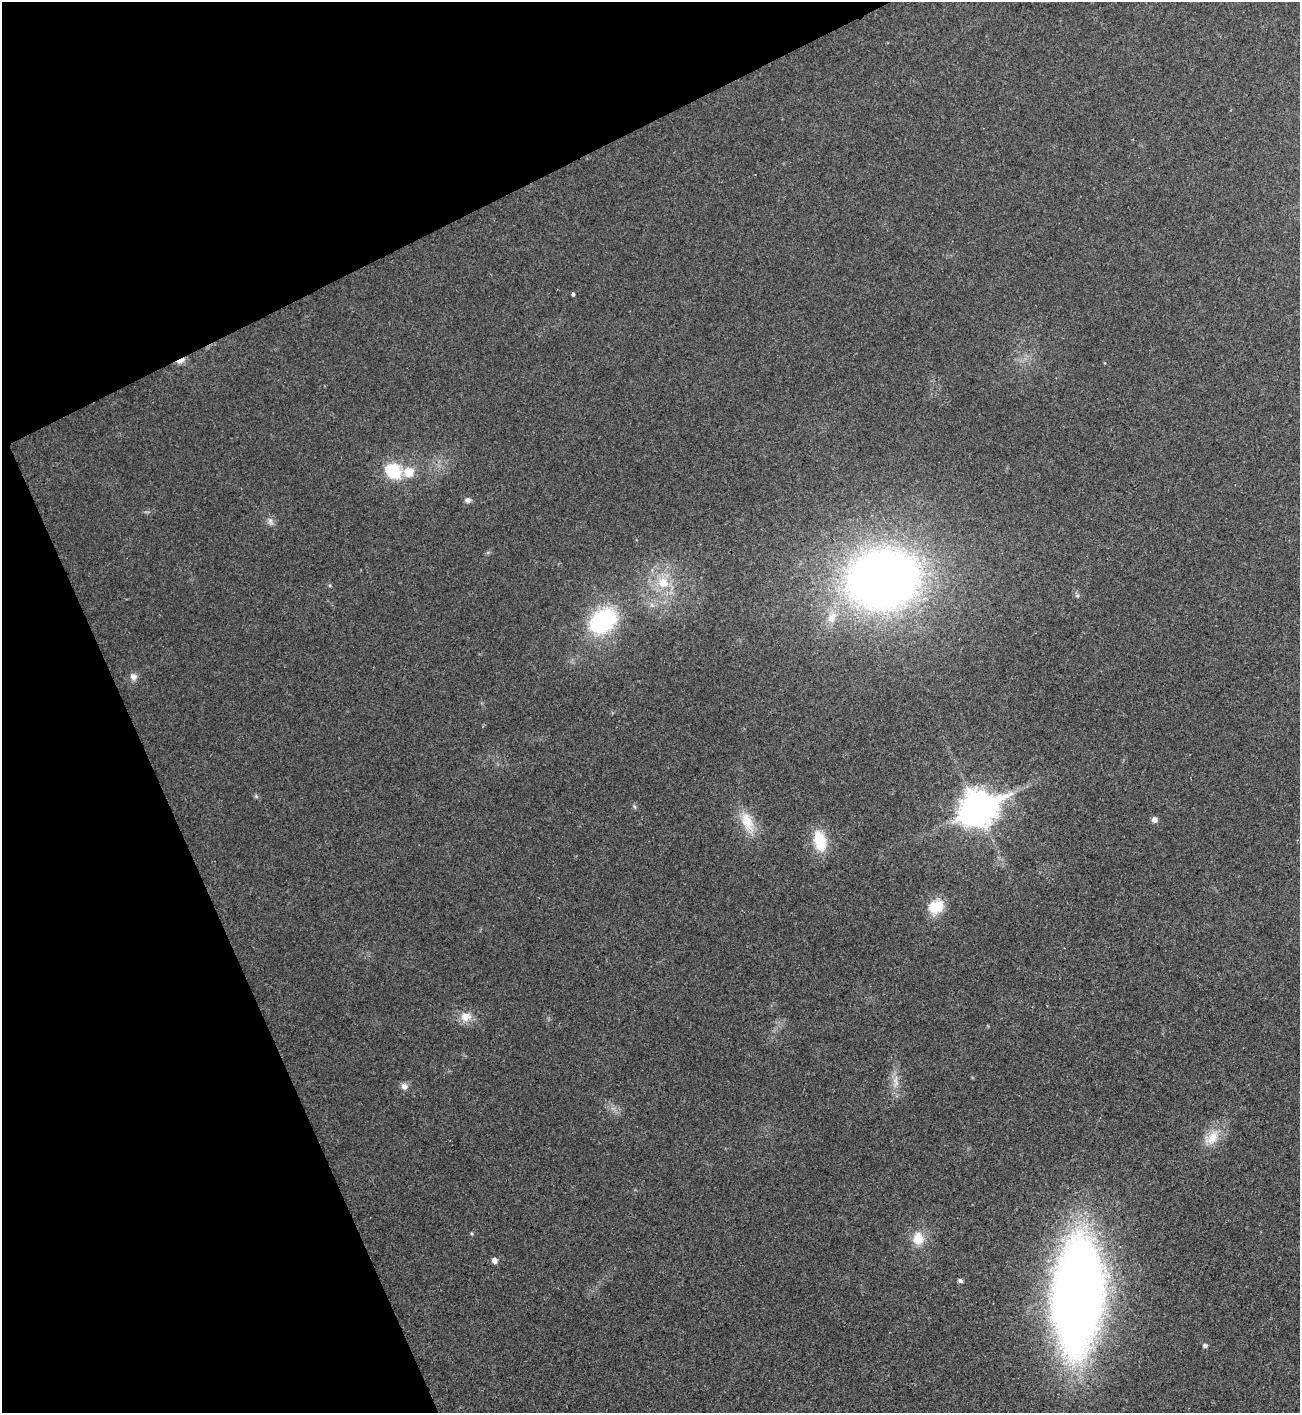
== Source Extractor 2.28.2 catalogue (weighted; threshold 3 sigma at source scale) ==
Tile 5 of 4 x 4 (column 1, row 2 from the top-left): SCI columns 155-1452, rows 2825-4235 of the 5633 x 5646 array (HDU 1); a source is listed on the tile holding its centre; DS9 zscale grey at full resolution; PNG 1302 x 1415 px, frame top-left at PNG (2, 2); no overlay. Shown black and unused: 23% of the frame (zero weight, under 2 of 3 exposures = <1% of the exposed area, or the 3 px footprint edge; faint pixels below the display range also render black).
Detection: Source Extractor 2.28.2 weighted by HDU 2 'WHT'; one run over the whole footprint, this tile lists its part. Background 0.0477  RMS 0.0075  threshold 0.0339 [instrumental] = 3 sigma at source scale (4.5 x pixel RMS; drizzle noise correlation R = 1.50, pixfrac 1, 0.05/0.05 arcsec/px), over >= 5 px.
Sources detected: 26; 1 inside a brighter listed object's ellipse — not listed separately; the other 25 listed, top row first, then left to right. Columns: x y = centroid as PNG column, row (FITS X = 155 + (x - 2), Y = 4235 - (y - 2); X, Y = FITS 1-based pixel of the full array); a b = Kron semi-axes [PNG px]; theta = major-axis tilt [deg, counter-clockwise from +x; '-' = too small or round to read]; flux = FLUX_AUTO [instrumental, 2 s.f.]
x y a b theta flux
573 294 3 3 - 3.8
180 361 12 5 26 3.9
393 471 18 15 -33 28
468 500 7 6 - 2.6
270 521 10 6 -70 2.6
883 579 60 48 12 640
663 582 17 16 - 17
832 618 17 11 48 9.4
603 621 32 23 36 73
133 677 10 9 - 3.4
635 807 6 4 -71 1.1
977 808 14 11 24 1400
1154 820 6 6 - 3.3
747 821 28 14 -66 17
820 841 26 14 -75 22
936 907 18 14 27 18
465 1017 14 12 10 8.7
896 1081 18 6 -83 6.1
404 1086 9 8 - 3.4
1212 1138 22 14 49 14
918 1238 14 12 -86 13
494 1260 6 5 - 3.2
960 1281 6 4 -48 1.5
1077 1295 82 33 87 1000
1205 1346 6 5 - 1.7
Overlapping masked pixels (flux is a lower limit): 1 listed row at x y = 180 361